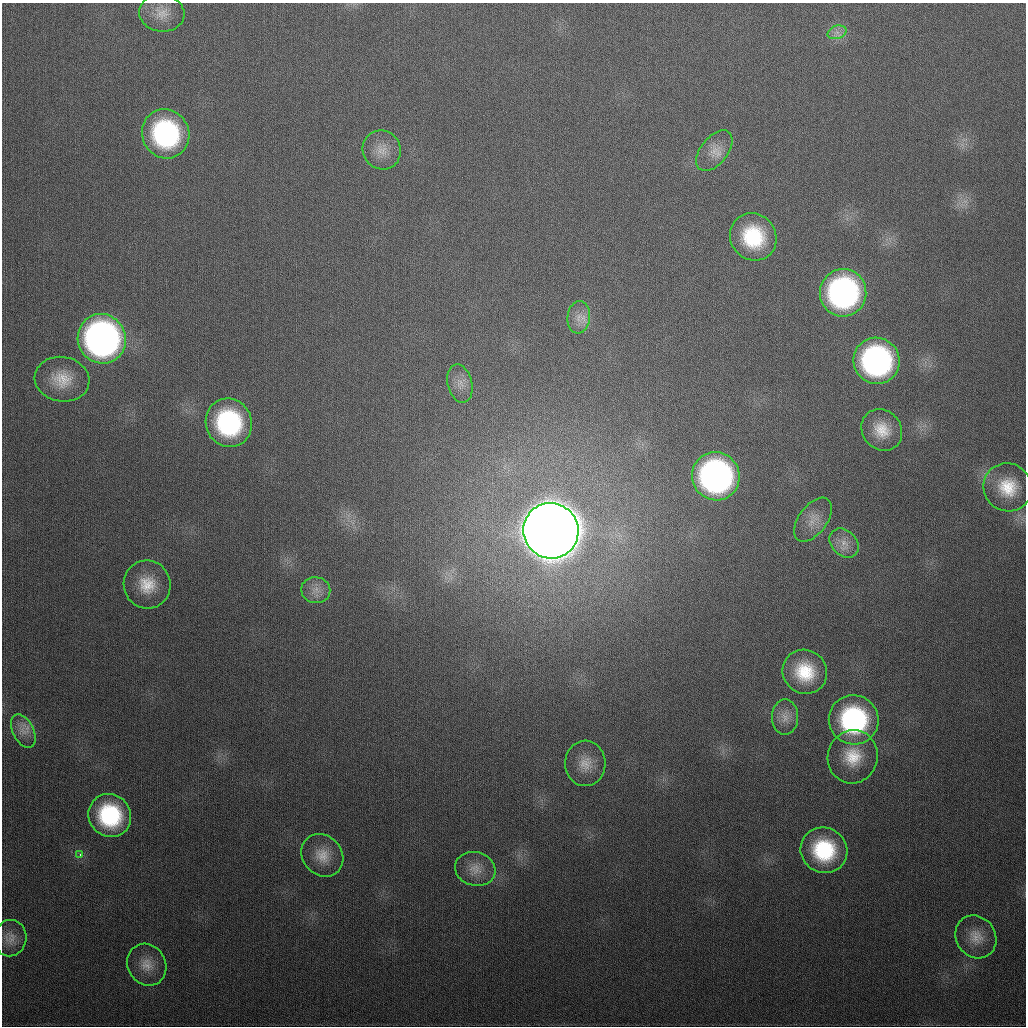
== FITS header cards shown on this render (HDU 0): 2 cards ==
NAXIS1  =                 1024
NAXIS2  =                 1024

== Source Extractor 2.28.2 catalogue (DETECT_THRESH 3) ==
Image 1024 x 1024 px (HDU 0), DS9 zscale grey, 1 PNG px = 1 image px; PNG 1028 x 1028 px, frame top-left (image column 1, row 1024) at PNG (2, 3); each listed source drawn as its Kron ellipse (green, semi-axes under 4 px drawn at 4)
Background 339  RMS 13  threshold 39.1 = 3 sigma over >= 5 px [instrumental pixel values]
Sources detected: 35; all 35 listed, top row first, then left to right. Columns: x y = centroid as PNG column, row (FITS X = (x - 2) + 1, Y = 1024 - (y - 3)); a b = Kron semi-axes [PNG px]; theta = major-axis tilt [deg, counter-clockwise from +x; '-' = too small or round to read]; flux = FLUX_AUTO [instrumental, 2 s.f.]
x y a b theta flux
162 13 23 18 -7 1.6e+04
837 32 10 6 17 5.0e+03
166 134 25 23 -63 1.5e+05
382 150 20 19 - 1.6e+04
714 151 24 13 52 1.4e+04
753 237 24 22 -52 6.1e+04
843 293 24 23 - 2.4e+05
579 317 16 11 84 1.0e+04
102 339 25 24 - 4.2e+05
876 361 23 23 - 2.3e+05
62 379 27 22 -10 2.6e+04
460 384 19 12 -76 1.0e+04
229 423 24 23 - 1.2e+05
882 430 22 19 -50 2.2e+04
716 476 24 23 - 3.2e+05
1008 487 24 23 - 3.1e+04
813 520 25 14 53 1.4e+04
551 531 28 27 - 6.5e+06
844 543 16 12 -45 1.1e+04
147 585 24 23 - 2.8e+04
316 590 14 13 - 1.0e+04
805 672 23 21 -43 4.1e+04
785 717 18 13 90 1.1e+04
854 720 25 24 - 1.4e+05
23 731 18 10 -62 1.0e+04
853 757 27 25 76 3.4e+04
585 763 23 20 -88 1.8e+04
110 815 22 21 - 8.5e+04
824 850 24 22 -29 7.2e+04
80 855 3 3 - 3.1e+03
322 855 23 19 -49 1.9e+04
475 869 20 17 -15 1.5e+04
976 937 22 19 -54 1.7e+04
10 938 18 16 79 1.1e+04
147 965 21 19 -60 1.7e+04